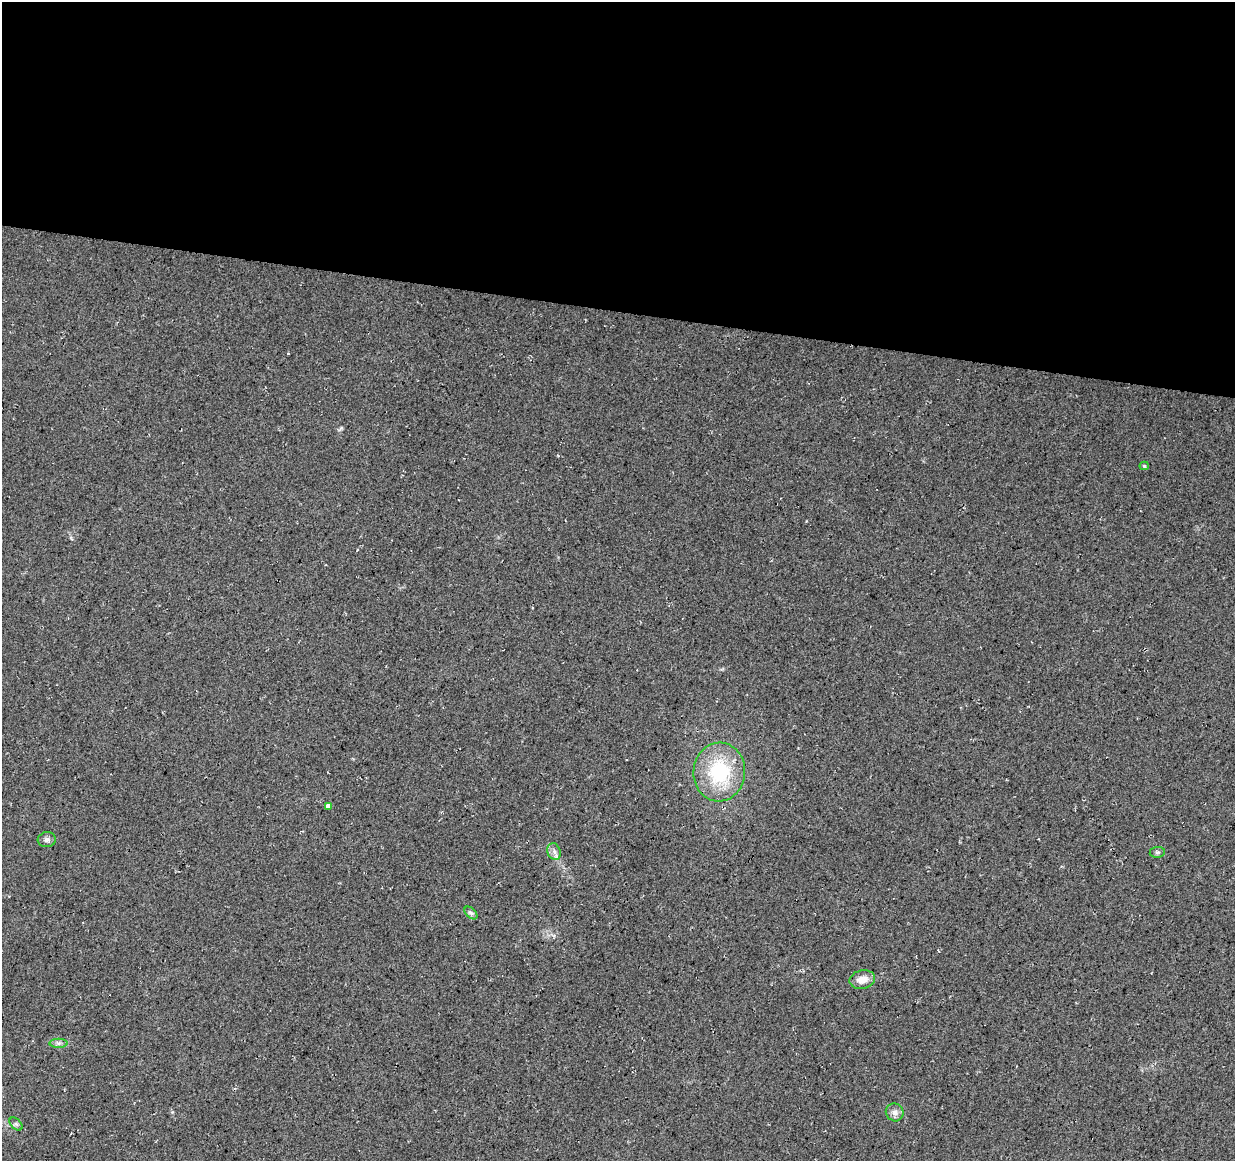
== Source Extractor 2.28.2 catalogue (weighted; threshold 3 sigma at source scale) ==
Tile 3 of 4 x 4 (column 3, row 1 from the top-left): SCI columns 2469-3701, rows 3704-4862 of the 4944 x 5147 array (HDU 1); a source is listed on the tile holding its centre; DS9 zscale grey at full resolution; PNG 1237 x 1163 px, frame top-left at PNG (2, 2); each listed source drawn as its Kron ellipse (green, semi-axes under 4 px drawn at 4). Shown black and unused: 27% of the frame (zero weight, under 3 of 4 exposures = <1% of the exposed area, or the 3 px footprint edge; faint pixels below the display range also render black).
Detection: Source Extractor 2.28.2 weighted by HDU 2 'WHT'; one run over the whole footprint, this tile lists its part. Background 0.0376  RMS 0.01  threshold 0.0463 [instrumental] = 3 sigma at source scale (4.5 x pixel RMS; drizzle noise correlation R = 1.50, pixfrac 1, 0.0396/0.0396 arcsec/px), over >= 5 px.
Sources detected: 12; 1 cosmic-ray / hot-pixel residue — neither listed nor drawn; the other 11 listed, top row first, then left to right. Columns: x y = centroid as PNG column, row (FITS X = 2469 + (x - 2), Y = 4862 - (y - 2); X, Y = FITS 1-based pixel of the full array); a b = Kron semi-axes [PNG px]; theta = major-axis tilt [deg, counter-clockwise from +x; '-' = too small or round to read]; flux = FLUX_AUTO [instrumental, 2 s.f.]
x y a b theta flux
1144 466 4 4 - 1.4
719 772 29 26 86 73
328 806 4 4 - 5.2
47 840 9 7 5 3.5
554 852 9 6 -70 4
1157 852 7 5 6 2.1
471 913 8 4 -44 2.3
862 980 13 9 13 11
59 1043 9 4 0 2.9
895 1112 9 8 - 4.9
16 1124 8 4 -44 2.1